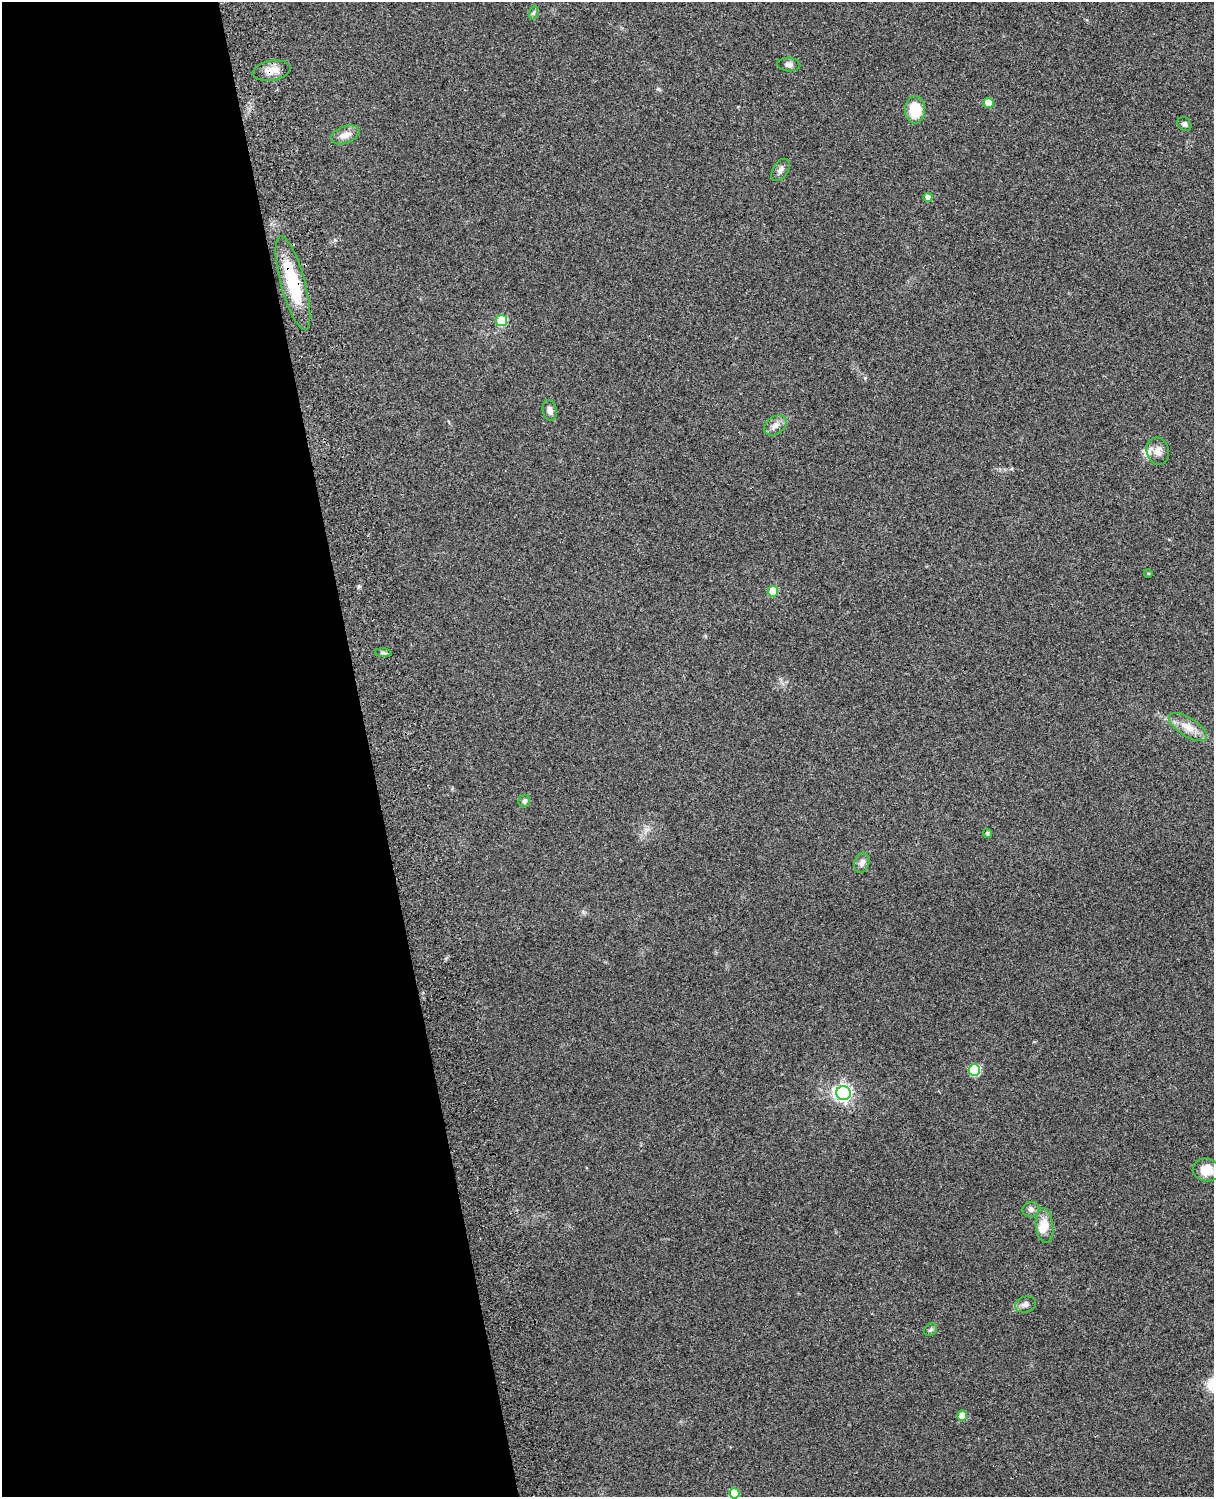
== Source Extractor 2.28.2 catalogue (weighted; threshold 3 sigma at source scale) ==
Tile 5 of 4 x 3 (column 1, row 2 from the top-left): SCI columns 119-1330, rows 1660-3154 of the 5088 x 4927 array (HDU 1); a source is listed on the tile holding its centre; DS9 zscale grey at full resolution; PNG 1216 x 1499 px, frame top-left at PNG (2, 2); each listed source drawn as its Kron ellipse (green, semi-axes under 4 px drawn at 4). Shown black and unused: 30% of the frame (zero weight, under 3 of 4 exposures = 6% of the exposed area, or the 3 px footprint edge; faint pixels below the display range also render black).
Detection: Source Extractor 2.28.2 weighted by HDU 2 'WHT'; one run over the whole footprint, this tile lists its part. Background 0.265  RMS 0.0089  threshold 0.0403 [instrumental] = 3 sigma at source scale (4.5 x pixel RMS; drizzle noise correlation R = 1.50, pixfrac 1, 0.05/0.05 arcsec/px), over >= 5 px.
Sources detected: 32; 2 inside a brighter listed object's ellipse — not listed separately; the other 30 listed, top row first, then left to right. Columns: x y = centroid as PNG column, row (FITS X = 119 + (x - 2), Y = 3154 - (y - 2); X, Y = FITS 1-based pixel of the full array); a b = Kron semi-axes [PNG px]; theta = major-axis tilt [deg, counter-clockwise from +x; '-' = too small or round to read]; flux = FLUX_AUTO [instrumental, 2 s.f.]
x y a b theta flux
533 13 7 4 70 1.7
789 65 11 7 -4 3.4
272 71 19 10 10 9.8
989 103 5 5 - 13
915 110 14 10 90 25
1184 124 8 6 -42 2.5
345 135 15 8 20 7.9
780 170 12 7 57 4.1
928 197 4 4 - 4.2
293 283 48 12 -75 53
502 320 5 5 - 40
550 410 10 7 -78 4.8
775 425 12 8 38 5.7
1158 451 14 11 -74 6.6
1148 573 4 3 - 0.83
773 591 5 5 - 20
383 653 8 3 -5 1.6
1188 727 22 9 -33 11
524 801 6 5 - 2.6
987 833 5 4 - 1.4
862 863 10 7 75 4.4
974 1070 6 5 - 60
843 1093 7 7 - 260
1207 1170 14 11 -8 13
1031 1209 8 7 - 3.1
1044 1226 17 8 -84 11
1026 1304 11 8 17 3.9
931 1330 7 5 40 1.8
962 1416 5 5 - 12
734 1493 5 5 - 23
Overlapping masked pixels (flux is a lower limit): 2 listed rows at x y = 272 71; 293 283
Isophote crosses this tile's border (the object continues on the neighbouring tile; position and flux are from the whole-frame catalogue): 1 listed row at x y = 734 1493
Unlisted compact peaks at least as high as the median listed source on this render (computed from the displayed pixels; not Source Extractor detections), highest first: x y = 658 89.